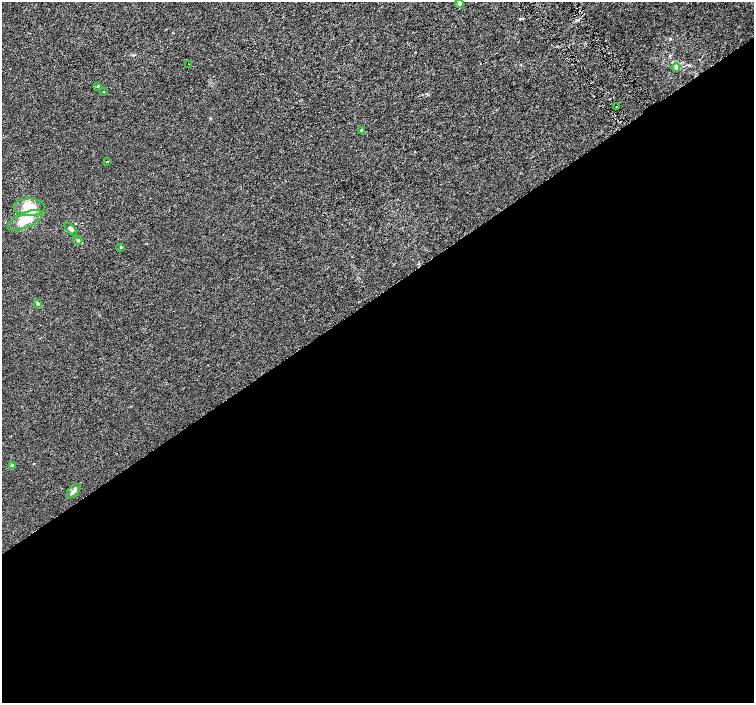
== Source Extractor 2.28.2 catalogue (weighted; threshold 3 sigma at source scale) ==
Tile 15 of 4 x 4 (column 3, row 4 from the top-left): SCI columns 3011-4513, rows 201-1601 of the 6018 x 5941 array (HDU 1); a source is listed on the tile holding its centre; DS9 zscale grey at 2 x 2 block average (1 PNG px = mean of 2 x 2 image px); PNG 756 x 705 px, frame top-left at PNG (2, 2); each listed source drawn as its Kron ellipse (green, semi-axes under 4 px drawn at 4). Shown black and unused: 58% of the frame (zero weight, under 3 of 6 exposures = <1% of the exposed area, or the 3 px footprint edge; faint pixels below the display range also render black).
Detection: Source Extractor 2.28.2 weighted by HDU 2 'WHT'; one run over the whole footprint, this tile lists its part. Background 9.61e-04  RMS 0.0016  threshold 0.00663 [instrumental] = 3 sigma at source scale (4.09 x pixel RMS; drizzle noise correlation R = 1.36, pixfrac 0.8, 0.0396/0.0396 arcsec/px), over >= 5 px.
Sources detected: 16; all 16 listed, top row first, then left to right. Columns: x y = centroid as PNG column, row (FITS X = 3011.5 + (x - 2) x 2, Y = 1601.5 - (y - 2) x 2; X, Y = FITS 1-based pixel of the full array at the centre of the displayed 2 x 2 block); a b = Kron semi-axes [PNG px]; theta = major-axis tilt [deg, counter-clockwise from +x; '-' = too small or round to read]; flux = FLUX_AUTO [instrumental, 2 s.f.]
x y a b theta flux
459 3 4 3 - 0.44
188 64 2 2 - 0.13
676 68 4 3 - 0.52
98 86 3 2 - 0.23
104 92 3 2 - 0.15
616 106 2 2 - 0.16
361 131 4 4 - 0.44
108 162 2 2 - 0.16
29 207 15 9 1 6.3
25 220 19 7 23 5.4
71 229 8 3 -45 0.94
78 240 4 4 - 0.44
121 247 3 3 - 0.28
38 303 3 3 - 0.42
12 466 4 3 - 0.32
74 491 8 4 45 1.2
Diffuse or blended objects may show on this block-average render without a row.